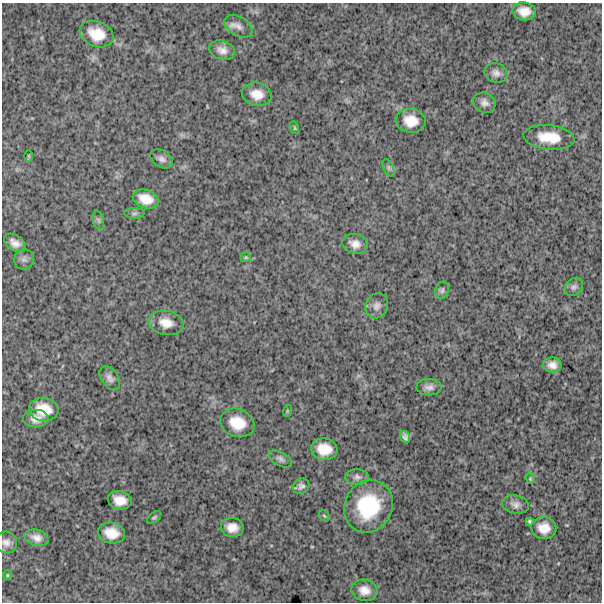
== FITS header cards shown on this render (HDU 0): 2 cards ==
NAXIS1  =                  600
NAXIS2  =                  600

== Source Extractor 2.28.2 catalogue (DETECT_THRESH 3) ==
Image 600 x 600 px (HDU 0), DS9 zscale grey, 1 PNG px = 1 image px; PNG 604 x 604 px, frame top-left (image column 1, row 600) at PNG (2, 3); each listed source drawn as its Kron ellipse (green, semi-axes under 4 px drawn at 4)
Background 1720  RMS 260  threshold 785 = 3 sigma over >= 5 px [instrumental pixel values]
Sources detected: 50; all 50 listed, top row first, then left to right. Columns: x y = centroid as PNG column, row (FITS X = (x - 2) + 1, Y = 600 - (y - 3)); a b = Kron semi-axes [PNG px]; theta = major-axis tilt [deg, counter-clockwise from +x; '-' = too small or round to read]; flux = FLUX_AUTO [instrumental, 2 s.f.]
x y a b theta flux
524 11 12 9 -8 2.1e+05
238 26 15 9 -31 1.2e+05
97 34 17 12 -21 3.6e+05
222 50 13 9 -16 1.4e+05
496 73 11 9 -19 1.0e+05
257 94 15 12 -12 2.4e+05
484 103 11 9 -30 9.8e+04
411 121 15 12 -10 2.8e+05
295 128 6 4 -73 2.1e+04
549 137 25 12 -6 4.3e+05
29 156 6 4 -89 1.6e+04
161 159 12 8 -31 8.6e+04
388 168 9 5 -66 4.0e+04
146 199 13 9 -19 2.5e+05
134 213 10 5 0 4.3e+04
98 220 10 5 -76 4.7e+04
15 243 12 7 -33 1.3e+05
355 244 13 9 -15 1.4e+05
246 257 5 5 - 2.2e+04
24 259 10 9 - 7.2e+04
574 287 10 8 45 6.8e+04
442 290 9 6 70 4.9e+04
377 306 13 11 62 1.1e+05
166 323 17 12 -12 2.3e+05
552 365 9 7 -6 1.2e+05
110 378 13 8 -55 9.1e+04
429 387 13 8 1 9.7e+04
44 409 15 11 -8 3.4e+05
287 411 6 3 72 1.4e+04
36 419 13 8 1 1.5e+05
237 423 17 14 -20 3.9e+05
405 437 6 4 -65 5.6e+04
324 449 13 10 -8 3.1e+05
280 459 13 6 -29 7.1e+04
357 477 11 8 -1 7.7e+04
530 479 5 4 - 2.0e+04
301 486 8 7 - 6.5e+04
120 500 12 9 -15 2.2e+05
515 504 13 9 -10 1.0e+05
368 506 27 23 64 1.2e+06
324 516 6 4 -44 2.4e+04
154 517 8 5 36 3.4e+04
530 521 4 3 - 2.7e+04
232 527 11 9 -7 1.8e+05
544 528 12 11 - 2.3e+05
111 533 14 10 -12 2.8e+05
37 538 12 8 -16 1.3e+05
6 542 11 11 - 1.1e+05
7 575 5 4 - 1.8e+04
364 590 13 10 -10 1.7e+05